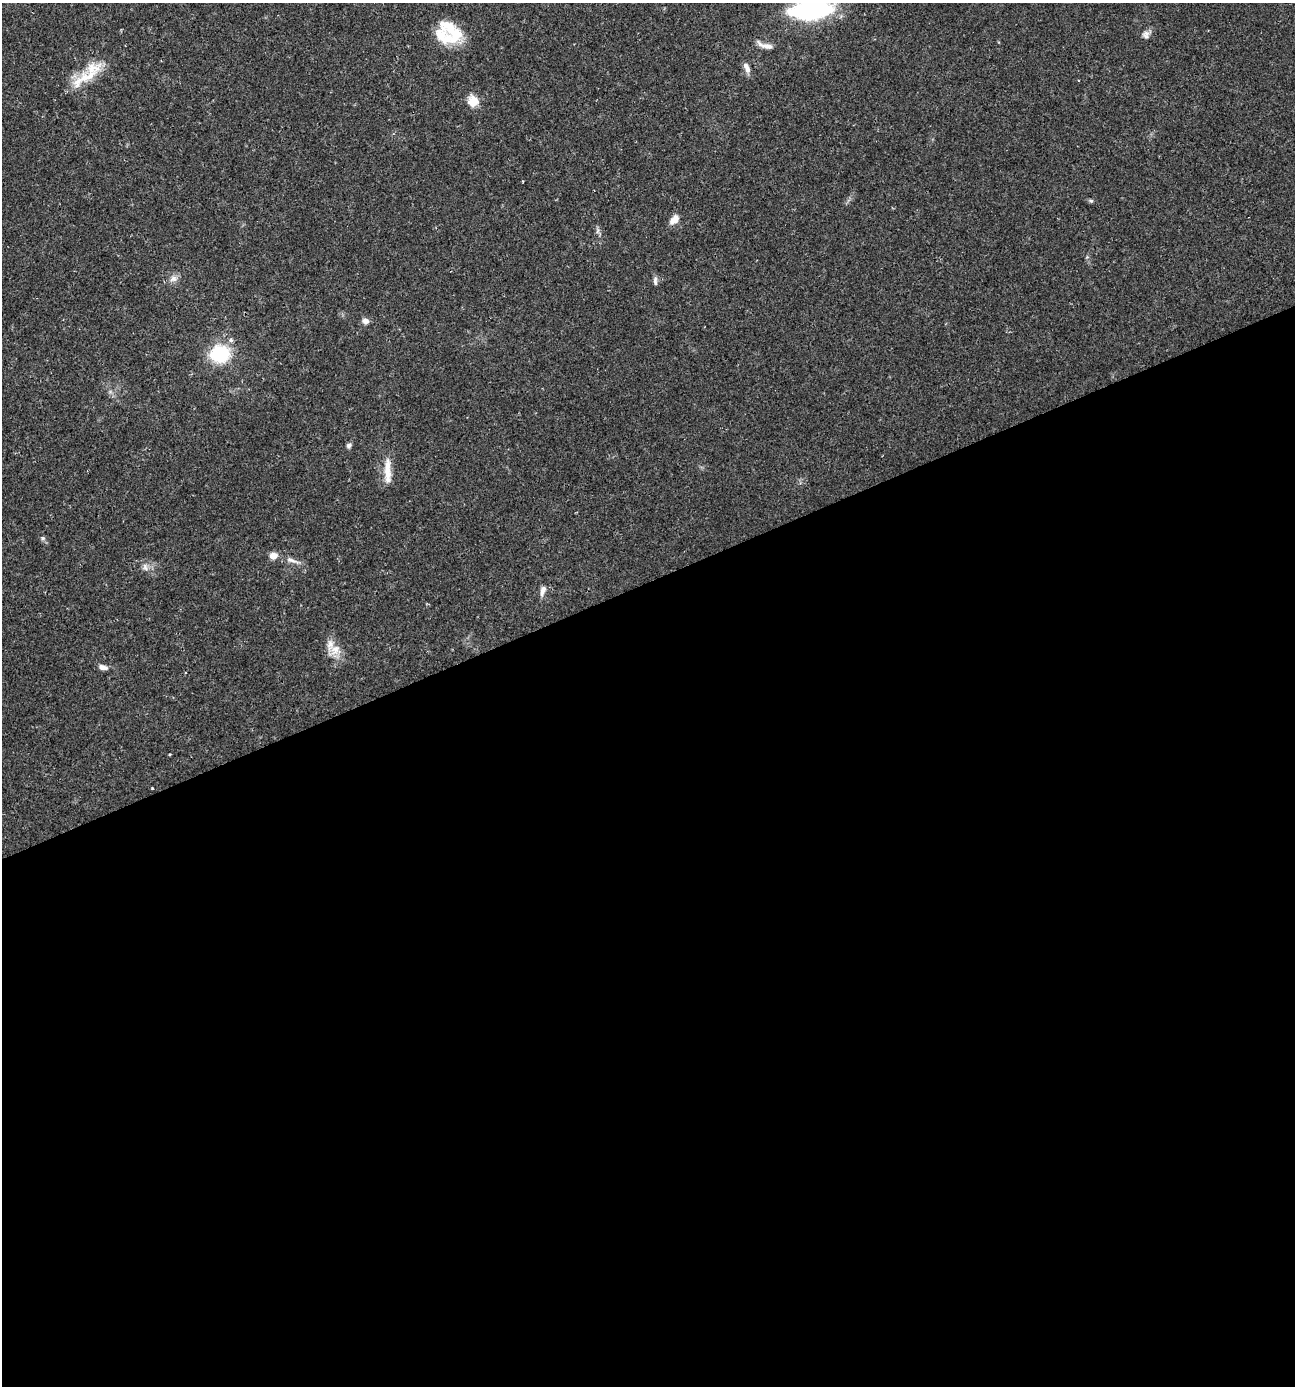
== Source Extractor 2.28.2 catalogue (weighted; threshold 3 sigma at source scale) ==
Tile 15 of 4 x 4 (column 3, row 4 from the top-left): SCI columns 2725-4017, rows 1-1384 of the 5391 x 5539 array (HDU 1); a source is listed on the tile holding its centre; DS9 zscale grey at full resolution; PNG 1297 x 1388 px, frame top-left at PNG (2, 3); no overlay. Shown black and unused: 58% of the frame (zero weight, under 2 of 3 exposures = <1% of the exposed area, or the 3 px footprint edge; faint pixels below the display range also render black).
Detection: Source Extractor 2.28.2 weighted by HDU 2 'WHT'; one run over the whole footprint, this tile lists its part. Background 0.0335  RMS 0.0032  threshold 0.0146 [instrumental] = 3 sigma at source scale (4.5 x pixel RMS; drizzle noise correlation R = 1.50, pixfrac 1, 0.0396/0.0396 arcsec/px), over >= 5 px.
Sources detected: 35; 1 inside a brighter object's white glare — not listed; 7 inside a brighter listed object's ellipse — not listed separately; the other 27 listed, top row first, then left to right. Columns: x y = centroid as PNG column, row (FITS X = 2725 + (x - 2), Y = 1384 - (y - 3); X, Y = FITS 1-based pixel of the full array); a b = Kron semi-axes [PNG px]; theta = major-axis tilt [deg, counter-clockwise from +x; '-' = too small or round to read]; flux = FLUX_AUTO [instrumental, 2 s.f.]
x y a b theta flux
811 10 39 17 6 47
451 29 37 13 -63 8.2
1146 35 11 8 86 1.5
765 45 22 7 -17 2.4
92 68 31 18 24 8.3
747 69 11 7 86 1.5
1078 80 3 2 - 0.21
473 101 13 12 - 4.5
1091 201 6 5 - 0.5
674 219 14 8 50 2.6
597 231 7 4 70 0.7
173 279 11 8 13 1.9
655 281 13 5 -88 1.1
365 321 8 7 - 1.5
231 340 5 4 - 1.1
220 354 17 15 8 20
349 445 7 5 62 0.97
387 471 37 8 -89 4.8
43 538 7 5 14 0.66
273 556 9 8 - 2.4
291 560 20 6 -20 2.2
145 567 10 6 -78 1.4
543 589 10 7 65 1.8
335 650 18 11 52 3.8
103 667 11 6 -12 1.7
186 672 3 3 - 0.38
152 788 3 2 - 0.35
Isophote crosses this tile's border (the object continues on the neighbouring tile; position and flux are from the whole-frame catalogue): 1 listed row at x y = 811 10